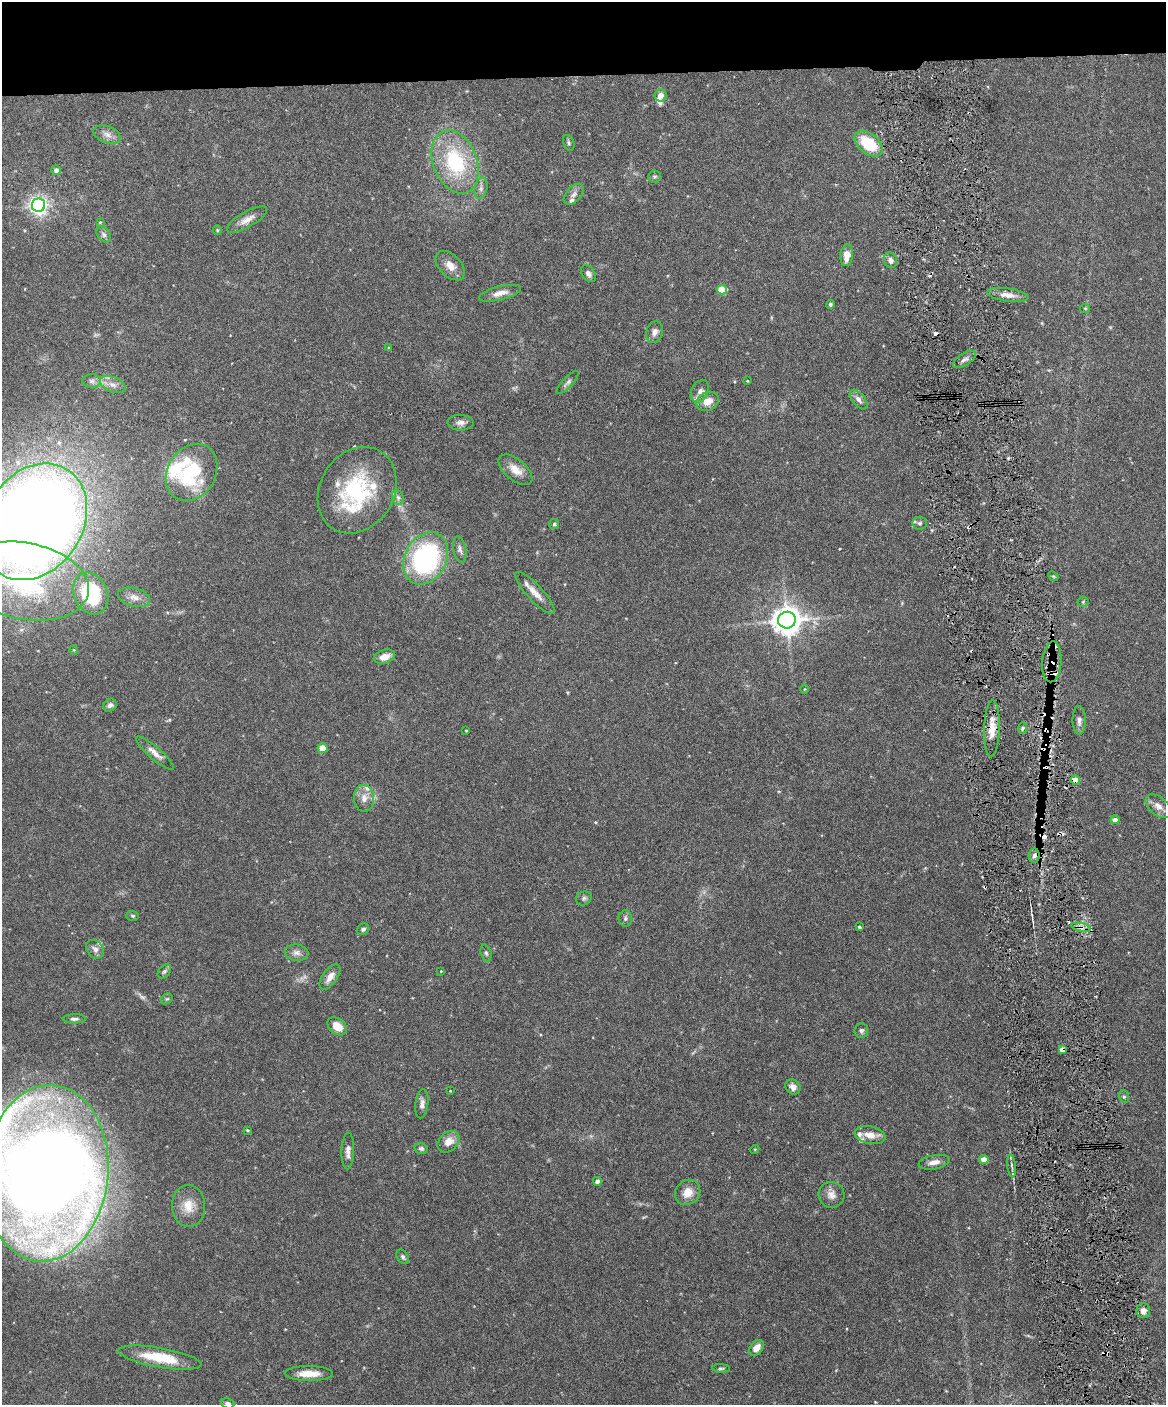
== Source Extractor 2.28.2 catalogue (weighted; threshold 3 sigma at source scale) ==
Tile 2 of 4 x 3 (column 2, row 1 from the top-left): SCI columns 1166-2329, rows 2941-4343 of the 4656 x 4583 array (HDU 1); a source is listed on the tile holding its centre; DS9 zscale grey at full resolution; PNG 1168 x 1407 px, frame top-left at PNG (2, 2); each listed source drawn as its Kron ellipse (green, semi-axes under 4 px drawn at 4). Shown black and unused: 6% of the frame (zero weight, under 3 of 6 exposures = <1% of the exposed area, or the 3 px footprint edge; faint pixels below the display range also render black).
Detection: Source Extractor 2.28.2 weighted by HDU 2 'WHT'; one run over the whole footprint, this tile lists its part. Background 0.243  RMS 0.0049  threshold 0.02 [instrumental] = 3 sigma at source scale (4.09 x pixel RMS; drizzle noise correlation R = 1.36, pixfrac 0.8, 0.05/0.05 arcsec/px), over >= 5 px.
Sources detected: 131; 2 too faint to see at this stretch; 7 cosmic-ray / hot-pixel residue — neither listed nor drawn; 14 inside a brighter listed object's ellipse — not listed separately; the other 108 listed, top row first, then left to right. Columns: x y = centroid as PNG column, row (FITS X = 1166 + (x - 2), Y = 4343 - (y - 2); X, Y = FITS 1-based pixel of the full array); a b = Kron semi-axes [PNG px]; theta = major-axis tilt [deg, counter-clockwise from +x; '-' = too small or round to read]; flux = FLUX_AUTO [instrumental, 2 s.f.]
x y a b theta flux
660 95 6 6 - 2.9
107 134 14 8 -20 2.9
569 143 8 5 -69 0.93
869 144 16 10 -38 18
455 162 33 22 -69 36
56 170 5 5 - 1.5
654 176 6 6 - 0.88
481 188 11 6 79 1.7
574 194 12 7 47 2.2
39 205 7 6 - 210
247 219 22 7 30 3.9
100 222 4 3 - 0.41
217 230 5 4 - 0.54
104 235 9 6 -51 1.5
847 255 11 6 84 5.3
890 260 8 6 -70 2
450 266 17 11 -46 4.5
588 274 9 6 -52 1.8
722 290 5 4 - 14
500 293 21 6 14 3.8
1008 295 20 6 -8 3.8
830 304 4 4 - 0.78
1085 308 5 4 - 0.52
654 332 11 8 72 2.3
389 348 4 3 - 0.51
965 359 13 6 33 1.7
92 381 9 7 0 1.6
747 381 3 2 - 0.33
568 382 15 5 46 1.5
113 385 13 7 -22 3
700 391 12 8 63 2.6
859 400 12 6 -51 2
708 401 12 9 25 5.2
461 423 13 8 -2 2.4
515 470 20 10 -39 5.4
191 472 30 24 58 37
357 490 45 37 58 44
398 497 7 5 -68 1.3
34 522 62 48 57 840
920 523 7 6 - 1.1
554 524 5 5 - 0.69
460 549 13 6 -79 1.8
426 558 27 21 61 73
1053 576 6 4 -43 0.56
24 581 65 38 -11 77
535 593 28 7 -47 4.8
91 594 22 16 -66 39
134 597 16 9 -16 3.8
1083 602 5 5 - 0.6
787 620 9 8 - 620
74 650 5 3 - 0.38
384 657 11 6 16 3.9
1052 662 20 9 86 7.1
804 689 4 3 - 0.4
110 705 7 6 - 1.4
1079 720 14 6 -89 2
1022 728 6 4 88 0.66
992 729 28 7 88 7.9
466 730 4 2 - 0.32
322 748 5 5 - 9.6
155 753 24 6 -41 3.5
1075 780 5 4 - 7.4
364 798 13 10 -88 3.7
1158 806 15 9 -41 3.5
1115 820 4 4 - 3.2
1034 855 7 5 81 1.6
584 898 8 6 26 1.2
133 916 6 5 - 0.63
625 918 8 7 - 1.2
859 927 3 3 - 0.64
1081 927 10 4 -13 1.8
363 929 6 5 - 1.2
95 949 10 8 -48 2.6
296 953 12 8 -7 2.3
486 953 8 5 -75 1
164 971 8 5 50 1.1
441 971 3 3 - 0.29
330 977 14 7 54 3.5
167 999 6 5 - 0.67
74 1019 11 4 0 1.3
337 1026 11 7 -38 6.1
861 1031 7 7 - 1.3
1062 1050 4 4 - 3
793 1087 8 7 - 2.5
450 1091 3 3 - 0.31
1124 1096 6 5 - 0.79
422 1104 14 6 83 2.1
247 1130 4 3 - 0.45
870 1135 15 8 -11 4.6
448 1142 12 9 43 4.7
421 1149 7 5 -12 1.1
755 1149 4 3 - 0.42
348 1151 18 6 88 2.7
984 1160 4 4 - 5.7
934 1162 16 7 11 3.2
1012 1166 11 3 -82 1.2
46 1173 88 62 84 750
597 1181 4 4 - 2.1
688 1192 13 12 - 5.6
831 1195 13 12 - 3.4
188 1206 21 16 -87 8.1
403 1257 8 5 -58 1.1
1143 1311 7 7 - 2.9
756 1348 9 6 51 3.4
160 1358 42 9 -10 17
721 1368 9 4 -3 0.85
309 1373 24 7 -1 6.9
228 1403 7 5 -16 1.3
Overlapping masked pixels (flux is a lower limit): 6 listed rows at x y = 1052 662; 992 729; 1075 780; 1034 855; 1081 927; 1062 1050
Isophote crosses this tile's border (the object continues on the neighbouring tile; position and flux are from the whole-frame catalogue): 3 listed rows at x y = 34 522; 46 1173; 228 1403